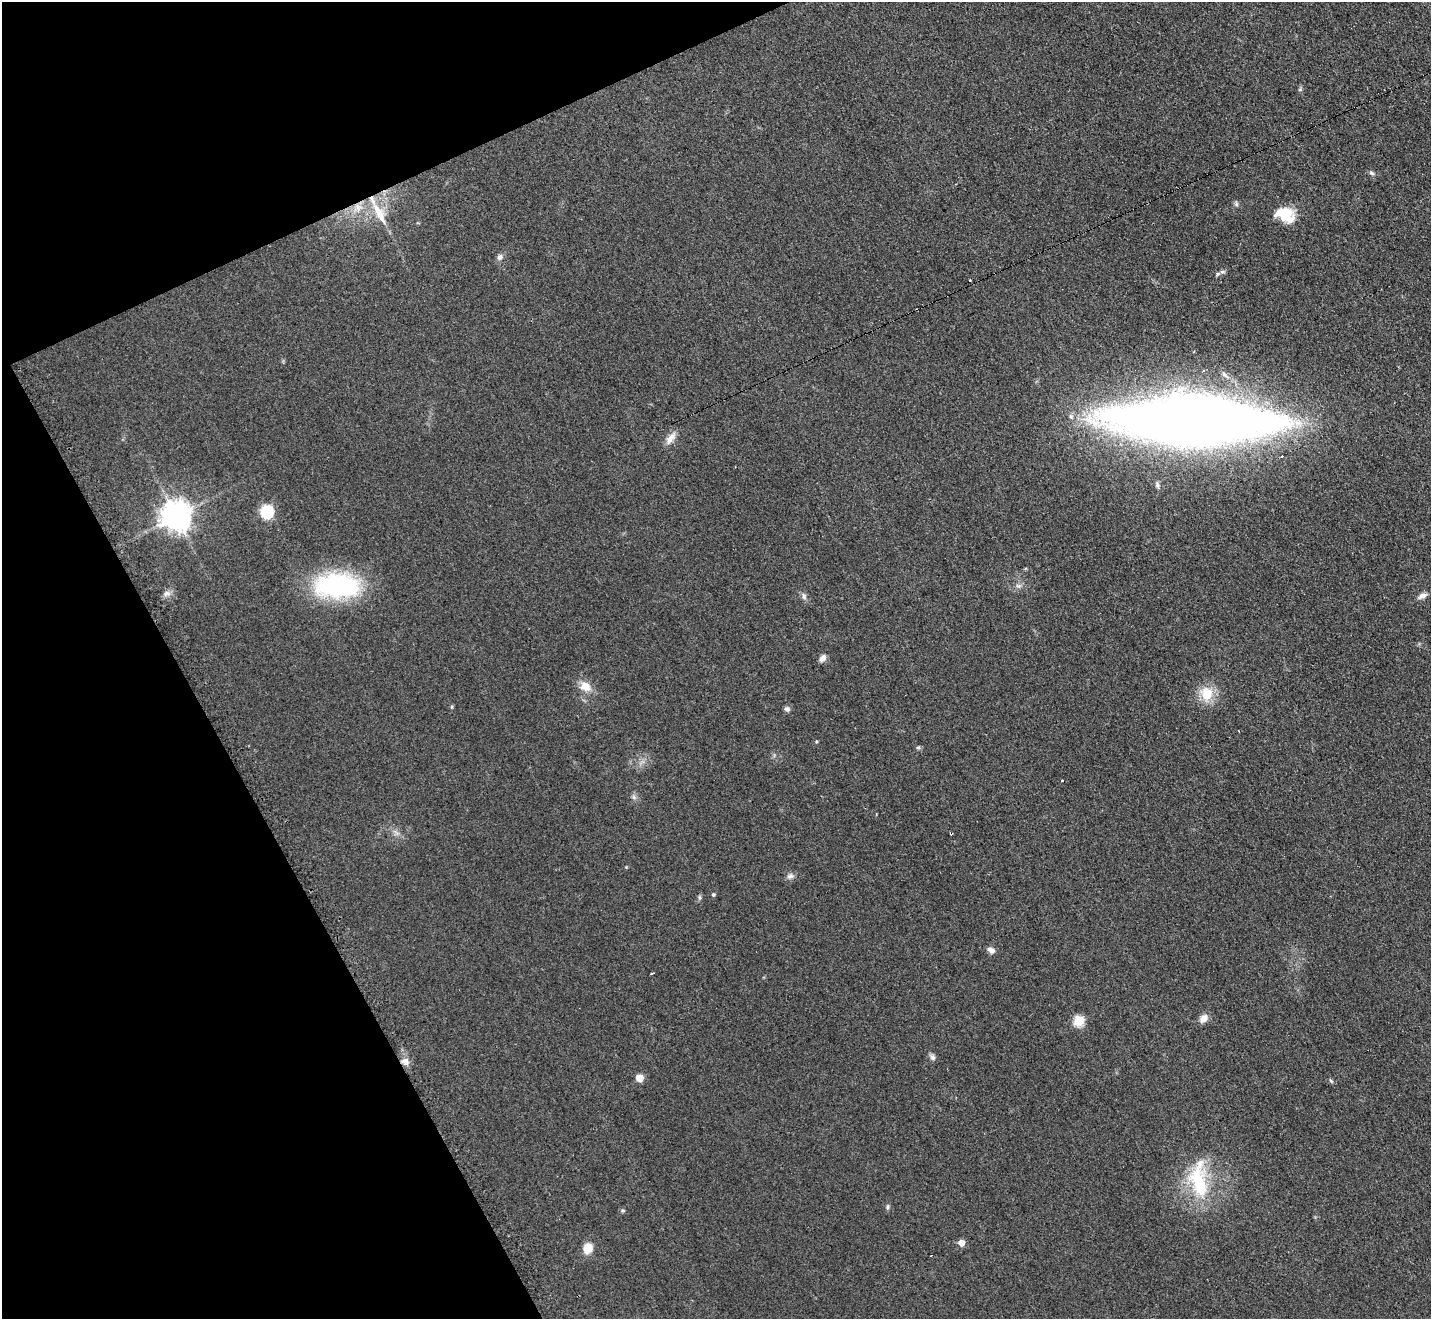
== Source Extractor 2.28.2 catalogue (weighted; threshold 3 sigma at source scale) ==
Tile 5 of 4 x 4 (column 1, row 2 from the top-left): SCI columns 8-1436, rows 2788-4104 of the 5742 x 5716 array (HDU 1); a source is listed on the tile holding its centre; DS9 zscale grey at full resolution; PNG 1433 x 1321 px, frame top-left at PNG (2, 2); no overlay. Shown black and unused: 22% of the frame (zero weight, under 2 of 3 exposures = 2% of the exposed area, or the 3 px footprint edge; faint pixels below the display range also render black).
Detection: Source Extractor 2.28.2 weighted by HDU 2 'WHT'; one run over the whole footprint, this tile lists its part. Background 0.104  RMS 0.011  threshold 0.051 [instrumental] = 3 sigma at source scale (4.5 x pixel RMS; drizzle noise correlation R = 1.50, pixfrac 1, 0.05/0.05 arcsec/px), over >= 5 px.
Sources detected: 49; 2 cosmic-ray / hot-pixel residue — not listed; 4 inside a brighter listed object's ellipse — not listed separately; the other 43 listed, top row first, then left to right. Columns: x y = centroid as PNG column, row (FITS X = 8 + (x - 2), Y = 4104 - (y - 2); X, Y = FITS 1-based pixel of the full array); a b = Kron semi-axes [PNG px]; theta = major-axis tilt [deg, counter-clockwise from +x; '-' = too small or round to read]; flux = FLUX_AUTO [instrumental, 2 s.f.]
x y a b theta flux
1300 89 5 5 - 1.7
1372 173 7 5 -28 2.4
1236 204 7 5 -83 2.2
358 207 12 10 -47 11
1286 212 29 14 -50 27
379 214 32 9 -62 26
500 257 10 8 46 4
1222 272 8 5 6 2.3
1193 420 110 30 -1 2500
670 438 19 8 53 9.4
1157 485 9 5 -75 2.4
267 512 6 6 - 150
175 516 9 9 - 1700
337 585 47 25 0 170
1018 586 9 6 -1 3.8
167 593 11 8 11 5.4
804 596 11 6 -73 3.9
1422 596 13 7 28 5.4
822 658 9 6 50 6
585 686 15 13 -26 14
1207 694 12 10 -77 31
452 707 5 4 - 1.3
787 709 7 6 - 3.5
918 747 7 4 0 1.7
1062 781 3 3 - 3.3
634 797 8 5 -46 2.8
951 834 3 2 - 1.9
790 876 10 7 12 4.5
713 894 5 4 - 1.8
700 897 6 4 -89 1.9
991 950 10 7 -24 5
652 973 4 3 - 3
1203 1018 12 9 44 8.2
1079 1021 6 5 - 70
932 1057 9 7 -45 3.8
405 1061 10 9 - 7
639 1078 9 8 - 7.6
1331 1081 7 3 -54 1.6
1199 1183 48 24 -77 76
887 1207 8 5 76 2.2
623 1210 7 4 -19 1.7
961 1243 5 5 - 12
588 1248 11 9 76 16
Overlapping masked pixels (flux is a lower limit): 2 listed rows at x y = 358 207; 405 1061